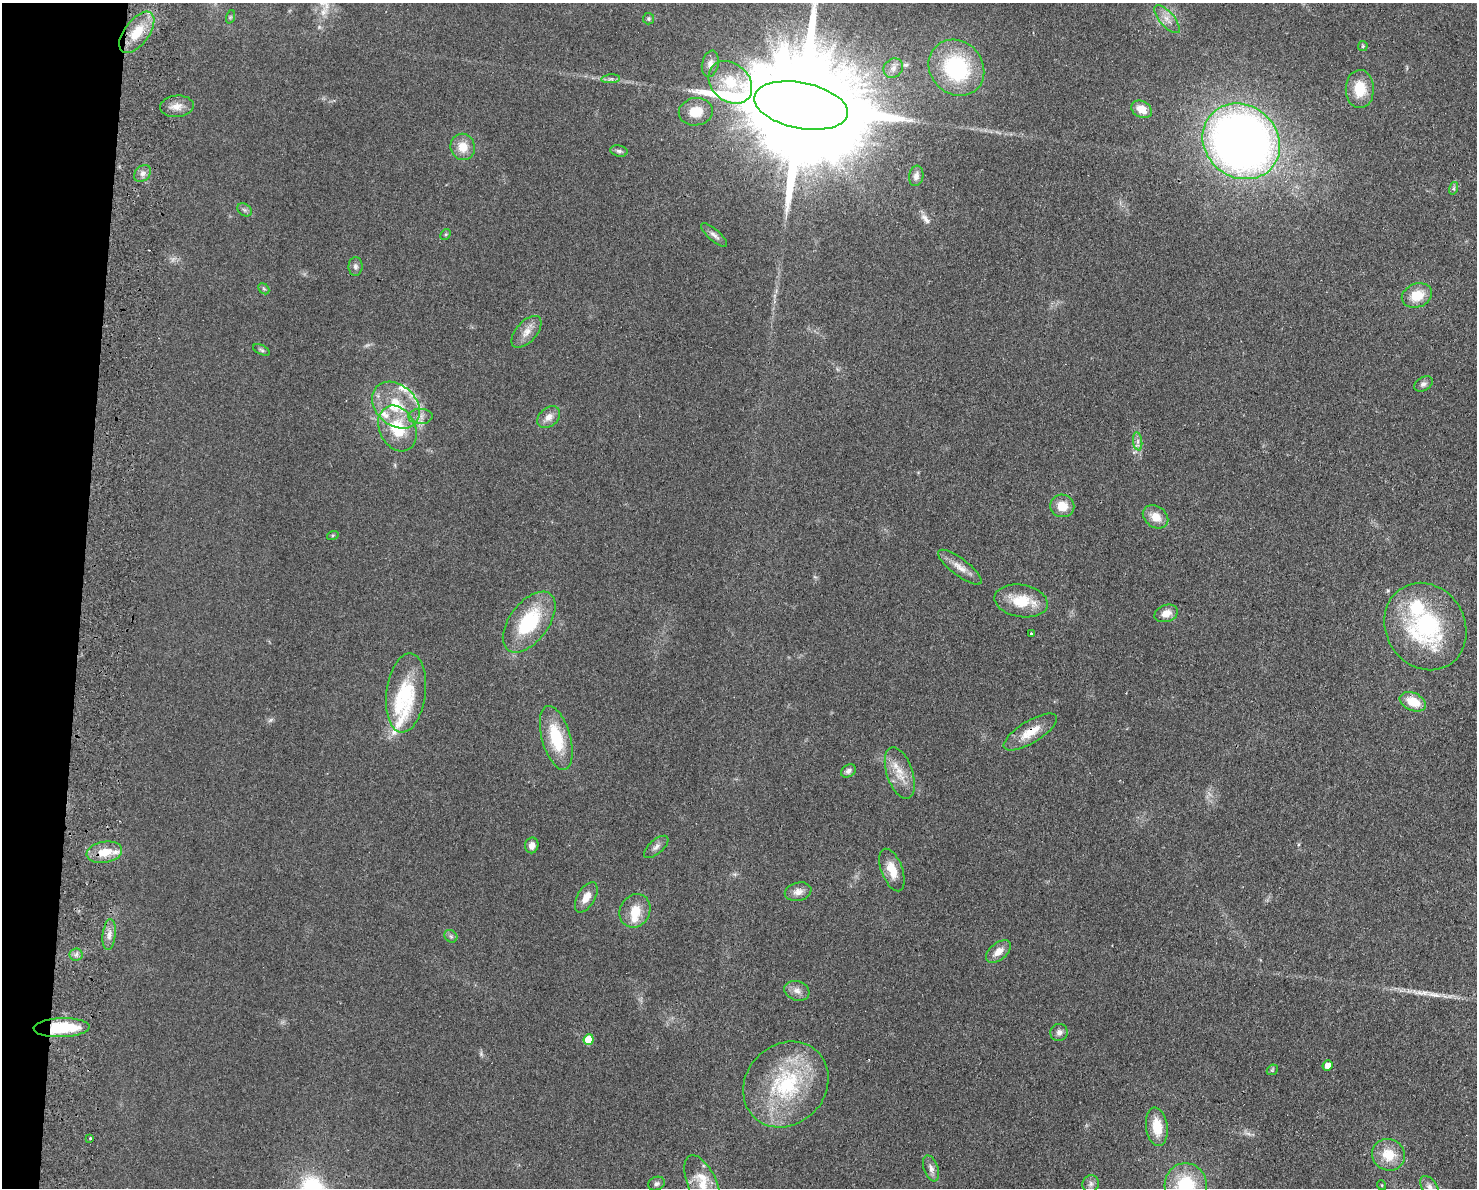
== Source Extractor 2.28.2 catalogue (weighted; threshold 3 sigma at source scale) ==
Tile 7 of 3 x 4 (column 1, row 3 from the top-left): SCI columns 284-1758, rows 1197-2382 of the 4877 x 4765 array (HDU 1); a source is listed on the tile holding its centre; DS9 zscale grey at full resolution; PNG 1479 x 1190 px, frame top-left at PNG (2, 3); each listed source drawn as its Kron ellipse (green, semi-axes under 4 px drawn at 4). Shown black and unused: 5% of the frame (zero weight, under 2 of 3 exposures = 3% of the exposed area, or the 3 px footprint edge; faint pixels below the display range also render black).
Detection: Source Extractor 2.28.2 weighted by HDU 2 'WHT'; one run over the whole footprint, this tile lists its part. Background 0.0934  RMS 0.0095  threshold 0.0426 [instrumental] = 3 sigma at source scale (4.5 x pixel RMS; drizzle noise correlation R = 1.50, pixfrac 1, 0.05/0.05 arcsec/px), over >= 5 px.
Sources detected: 93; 4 too faint to see at this stretch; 1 inside a brighter object's white glare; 1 long thin detection or spike segment (spike, bleed or trail) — neither listed nor drawn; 9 inside a brighter listed object's ellipse — not listed separately; the other 78 listed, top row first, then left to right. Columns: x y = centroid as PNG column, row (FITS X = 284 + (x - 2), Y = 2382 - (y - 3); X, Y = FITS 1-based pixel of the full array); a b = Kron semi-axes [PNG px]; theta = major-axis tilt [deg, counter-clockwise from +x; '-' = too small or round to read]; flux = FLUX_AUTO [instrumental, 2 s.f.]
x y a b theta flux
230 17 7 4 71 1.3
649 19 6 5 - 1.7
1167 19 17 7 -49 7.7
137 32 24 12 53 26
1363 46 5 4 - 1.1
710 64 13 8 77 5.8
893 68 10 9 - 5.5
956 68 30 26 -47 95
611 79 9 4 4 2.3
730 82 24 18 -42 29
1360 89 19 14 -90 24
177 106 17 10 5 8.9
801 106 47 23 -11 51000
1142 109 11 8 -28 12
696 112 17 13 9 19
1241 141 40 36 -39 780
463 147 13 12 - 14
619 151 9 5 -10 2.5
142 173 9 7 45 4.2
916 176 10 7 80 5
1454 188 6 4 72 1.5
244 210 8 6 -35 2.1
446 234 6 4 44 1.2
714 235 17 5 -41 4.1
355 267 9 7 -89 3
264 289 6 4 -43 1.6
1417 295 15 11 21 19
527 332 19 10 48 9.7
261 350 9 4 -25 1.8
1423 384 10 6 31 3.4
396 405 27 20 -43 40
420 416 12 7 1 5.8
549 417 13 9 43 7.4
397 428 24 18 -64 38
1138 441 9 4 -82 3.2
1062 506 12 11 - 15
1156 517 14 10 -35 12
333 535 6 4 19 1.1
960 567 26 8 -37 10
1021 601 27 16 -9 29
1166 613 12 8 19 8.9
529 622 35 19 53 65
1425 627 45 39 -59 130
1031 633 3 3 - 2.7
406 693 40 19 82 46
1413 702 14 8 -23 21
1030 732 30 11 31 19
556 738 33 14 -74 44
848 771 8 6 33 3.4
900 773 27 13 -71 17
532 845 8 6 79 5.7
656 847 15 7 41 4.5
104 852 18 10 10 19
892 870 22 10 -69 16
798 892 13 9 13 7
586 897 17 8 60 11
635 911 17 15 60 18
109 935 15 6 84 6.4
451 936 7 5 -44 2
998 951 14 8 40 9.1
76 955 7 6 - 3.1
797 991 13 9 -18 6.2
62 1028 28 9 2 46
1059 1032 8 8 - 4
589 1040 5 5 - 25
1327 1066 5 5 - 7.7
1272 1070 6 4 43 1.3
786 1084 46 39 46 96
1157 1127 19 11 -82 22
90 1138 3 3 - 1.1
1388 1155 17 15 -30 22
931 1168 13 7 -70 4.9
656 1184 8 6 23 3
703 1184 31 14 -66 21
1091 1184 9 8 - 3.8
1381 1185 5 3 - 0.84
1186 1186 22 21 - 57
1430 1187 13 7 -57 5.1
Overlapping masked pixels (flux is a lower limit): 2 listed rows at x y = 1030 732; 62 1028
Isophote crosses this tile's border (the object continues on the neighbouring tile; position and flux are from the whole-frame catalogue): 4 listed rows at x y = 801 106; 703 1184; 1186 1186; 1430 1187
Unlisted compact peaks at least as high as the median listed source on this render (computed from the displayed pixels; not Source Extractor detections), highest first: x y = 1435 995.